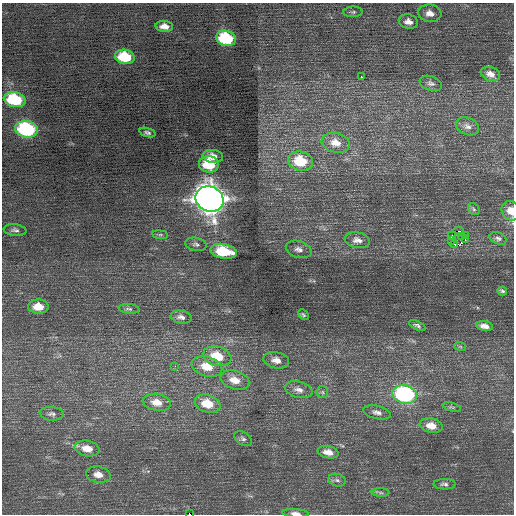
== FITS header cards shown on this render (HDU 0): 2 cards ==
NAXIS1  =                  512 / Axis length
NAXIS2  =                  512 / Axis length

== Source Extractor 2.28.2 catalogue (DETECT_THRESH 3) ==
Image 512 x 512 px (HDU 0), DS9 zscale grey, 1 PNG px = 1 image px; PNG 516 x 516 px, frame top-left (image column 1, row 512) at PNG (2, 3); each listed source drawn as its Kron ellipse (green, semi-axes under 4 px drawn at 4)
Background 0.517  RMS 0.76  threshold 2.27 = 3 sigma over >= 5 px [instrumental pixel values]
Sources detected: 65; all 65 listed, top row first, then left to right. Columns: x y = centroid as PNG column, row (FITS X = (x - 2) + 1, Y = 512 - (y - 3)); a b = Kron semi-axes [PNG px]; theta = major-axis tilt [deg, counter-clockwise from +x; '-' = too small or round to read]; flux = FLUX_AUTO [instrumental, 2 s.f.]
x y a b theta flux
353 12 10 5 1 120
430 13 11 9 -9 400
408 22 10 7 -14 330
164 26 9 5 -4 340
226 38 10 7 -11 4000
125 57 10 7 -9 2300
490 74 10 7 -19 310
361 77 3 2 - 320
431 83 11 7 -19 190
15 100 11 7 -13 3500
467 126 12 8 -23 270
27 129 11 8 -11 6700
147 132 8 4 -17 120
336 143 14 10 -15 600
213 156 10 6 -7 410
300 161 12 9 -12 1700
209 164 10 8 -7 1900
210 199 14 12 -23 67000
474 209 6 5 - 80
511 211 10 8 -59 510
15 230 11 6 -6 170
459 231 5 3 - 200
160 235 8 4 -7 87
452 235 2 2 - 65
465 235 2 2 - 1100
461 236 3 2 - 48
498 238 9 6 -23 130
357 240 12 8 -10 290
452 240 3 2 - 84
465 240 3 2 - 160
196 244 11 6 -12 160
455 244 3 2 - 230
299 249 13 8 -17 300
223 251 13 7 -10 2000
502 291 5 3 - 75
38 307 10 7 -1 750
129 309 10 5 -7 110
303 315 6 4 -46 71
181 317 10 6 -11 230
417 325 9 4 -25 120
485 326 8 5 -10 270
460 346 6 3 -19 59
217 356 14 9 -16 1400
276 360 13 8 -12 390
175 366 3 2 - 62
207 367 16 10 -16 990
235 380 15 9 -15 660
299 390 14 8 -14 330
322 392 6 5 - 100
405 395 12 9 -13 7400
157 402 14 8 -11 590
208 404 13 9 -16 1100
452 407 9 4 -17 92
377 412 14 6 -13 260
52 414 12 7 -4 170
431 426 11 7 -10 630
243 439 9 6 -32 150
87 448 13 7 -10 630
328 452 10 6 -10 410
98 475 12 8 -11 420
337 480 9 6 -16 160
444 484 11 5 -1 150
381 493 9 4 -1 110
295 513 13 4 -4 200
190 514 2 2 - 1600
At the frame edge (FLAGS 8, measured only in part): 3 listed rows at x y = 511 211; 295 513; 190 514